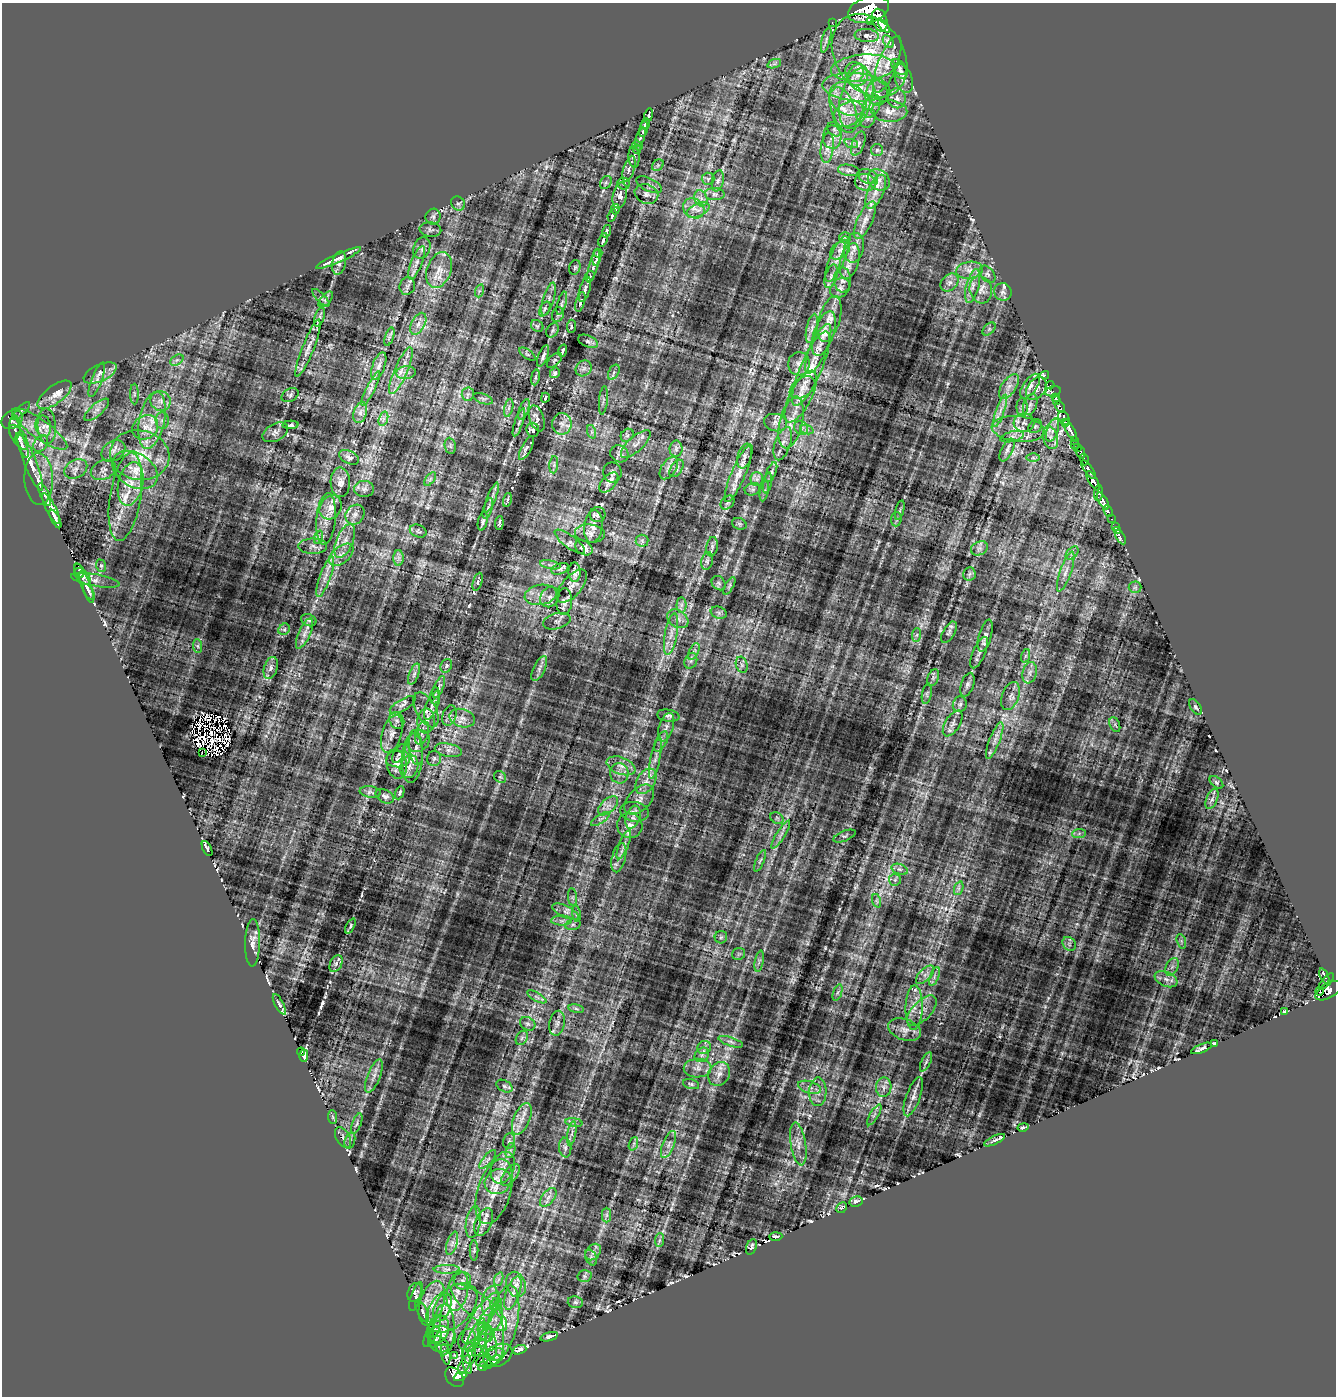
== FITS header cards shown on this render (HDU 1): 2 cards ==
NAXIS1  =                 1334
NAXIS2  =                 1394

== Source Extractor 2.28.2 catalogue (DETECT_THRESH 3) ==
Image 1334 x 1394 px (HDU 1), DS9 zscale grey, 1 PNG px = 1 image px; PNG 1338 x 1398 px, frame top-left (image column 1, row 1394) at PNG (2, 3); each listed source drawn as its Kron ellipse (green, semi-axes under 4 px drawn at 4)
Background 0.746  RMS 0.032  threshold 0.0962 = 3 sigma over >= 5 px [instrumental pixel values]
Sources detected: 645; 6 with non-positive FLUX_AUTO (blend fragments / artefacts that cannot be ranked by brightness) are neither listed nor drawn; of the other 639, the 500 brightest by FLUX_AUTO listed and drawn (139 fainter detections omitted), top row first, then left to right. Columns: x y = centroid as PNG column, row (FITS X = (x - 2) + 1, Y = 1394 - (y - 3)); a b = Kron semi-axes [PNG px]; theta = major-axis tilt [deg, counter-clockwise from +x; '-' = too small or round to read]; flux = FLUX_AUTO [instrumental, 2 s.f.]
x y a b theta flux
869 10 21 12 17 5800
880 20 11 7 -73 2600
870 21 3 2 - 140
832 23 3 2 - 15
884 26 8 4 -49 1200
867 35 12 6 -6 13
826 40 13 4 75 7
888 41 7 5 -61 7.6
869 56 45 34 -55 160
774 64 7 4 18 4.8
888 64 30 9 69 40
899 67 9 6 -49 6.9
863 68 32 13 5 70
901 71 8 6 -53 7.1
854 72 10 9 - 12
858 75 11 9 64 21
903 78 15 8 -69 15
856 87 34 14 -4 74
877 93 12 10 -81 17
856 98 31 15 75 85
897 98 10 9 - 12
848 99 20 15 -34 47
872 106 12 8 67 15
843 110 24 12 -70 44
889 111 18 10 -2 24
849 114 16 11 30 32
649 115 6 3 77 4.5
868 118 10 7 65 8.7
645 124 5 4 - 5.1
644 129 8 4 79 9.6
834 129 8 6 -45 6
640 137 10 4 69 5.5
832 137 11 9 89 14
851 143 7 4 -18 5
858 144 13 6 69 8.3
638 146 5 4 - 4.2
827 148 15 6 84 14
637 149 4 3 - 4.9
877 150 6 6 - 4.5
634 157 10 5 -86 7.4
658 165 6 5 - 4.1
629 169 13 5 73 10
849 170 11 5 -9 6.1
868 176 11 7 -22 11
708 179 6 6 - 5
879 180 12 9 -40 17
718 181 11 6 77 7.7
865 182 11 8 -12 14
606 183 7 5 54 4.5
624 184 6 5 - 6.2
649 185 14 6 -26 8.5
876 192 18 8 67 24
646 194 12 9 -22 10
715 194 10 6 -1 7.3
620 195 13 7 78 20
701 198 8 6 -69 8.9
458 203 7 6 - 6.1
694 208 11 9 -34 16
615 209 5 4 - 4.1
698 210 12 6 25 12
612 216 6 3 69 5.4
433 217 8 7 - 6.2
865 220 20 7 65 21
430 230 11 7 -6 6.5
606 231 6 3 73 6.5
845 238 6 5 - 4.8
603 240 7 3 69 5.8
422 248 11 8 71 8.5
854 248 15 9 78 18
840 250 12 7 41 12
598 253 4 3 - 5
339 258 24 3 24 17
597 258 8 4 85 8.3
837 259 24 7 67 24
850 261 18 9 76 21
339 263 12 6 79 10
417 263 18 5 69 13
593 266 17 4 74 14
575 267 7 5 74 4
439 270 18 12 69 32
969 270 13 8 8 17
988 274 10 6 -50 7.2
590 276 5 4 - 4.1
831 276 12 5 73 9.8
843 280 12 8 -88 13
950 282 10 7 44 11
407 286 9 7 68 6.1
972 286 17 6 77 15
840 288 11 8 43 12
585 289 13 5 74 13
981 290 14 11 -73 18
479 291 7 4 71 3.9
1003 292 9 8 - 8.3
321 298 11 4 -45 4.7
326 299 9 5 50 5.2
549 299 17 5 73 10
580 302 10 4 75 9
562 303 12 4 74 5.6
545 309 8 5 61 4.7
558 315 7 5 70 4.1
319 317 10 5 71 6.4
830 319 23 10 74 29
418 324 12 6 62 12
537 326 7 5 -43 4
571 326 7 4 85 4.9
812 328 15 5 78 11
989 329 8 5 45 4.8
552 330 8 5 57 4.5
824 333 23 10 71 25
389 337 9 4 71 5.1
588 341 10 5 -23 5.6
308 348 31 6 69 19
818 349 26 8 67 20
563 351 6 3 71 5.7
527 354 9 4 -36 4.2
543 356 11 4 69 6.5
177 360 7 4 33 5.2
554 360 9 5 45 4
799 364 11 11 - 15
379 366 14 6 70 11
584 368 8 7 - 8.5
811 369 40 10 67 49
401 371 25 6 66 24
614 372 8 5 62 5.6
100 373 18 8 24 17
406 373 9 6 7 8.1
555 373 5 4 - 6.8
1045 375 4 3 - 18
535 377 8 4 82 3.9
97 380 18 5 69 12
1050 385 4 3 - 17
1009 386 14 7 56 18
1030 386 14 7 56 14
802 387 14 9 35 17
371 388 19 4 63 8.6
1036 388 13 8 55 14
1053 391 8 5 11 17
134 394 10 4 -90 5.2
468 394 6 6 - 6.4
54 395 20 9 37 25
290 395 9 6 29 5.3
801 397 28 10 63 34
1055 397 3 3 - 48
545 398 5 3 - 5.5
483 399 10 5 -18 5.9
603 400 14 4 85 6.4
160 401 10 9 - 16
1057 401 3 3 - 21
1030 405 11 6 69 8.9
1022 407 9 5 89 5.3
1060 407 6 3 -60 81
509 408 9 3 77 5.1
524 409 11 4 70 5.5
97 410 15 6 41 13
21 411 12 4 45 5
1000 411 17 4 71 15
360 413 11 6 74 11
537 418 13 7 -71 11
1064 418 7 5 -67 960
383 419 7 4 71 6.8
12 420 11 8 33 9.6
152 420 29 12 78 60
162 420 8 6 -89 8.2
519 422 15 4 71 7
791 422 26 11 76 32
1065 422 3 2 - 70
775 423 12 8 -13 10
1024 423 10 9 - 11
562 424 11 9 -89 14
291 425 8 4 2 4.7
43 426 10 8 -80 13
47 426 18 9 -87 16
1035 426 7 6 - 5
15 427 12 5 -90 8.4
145 427 14 11 37 24
801 428 7 6 - 7.8
40 429 33 9 -35 40
1018 429 26 12 -6 45
533 430 7 6 - 8.1
807 430 7 4 -18 5.2
1052 430 12 5 72 12
1070 430 11 3 -61 1400
275 432 14 8 28 9.9
592 432 7 4 -71 4
627 435 7 6 - 5.3
19 437 14 6 -55 11
1012 437 12 5 13 8.2
1050 438 12 7 -74 15
1075 440 3 2 - 23
41 444 9 6 53 6.6
636 444 19 7 42 15
783 444 17 7 71 14
22 445 13 4 -67 6.8
1074 445 4 2 - 19
450 446 8 5 -82 5
1078 447 3 3 - 120
526 448 13 5 62 8.4
676 449 8 6 89 6.3
1007 450 12 5 62 8.4
113 451 13 9 37 15
1081 453 6 3 -79 440
619 454 9 8 - 8.1
140 455 30 24 -11 100
745 456 13 6 75 8.7
349 457 11 6 -26 6.5
1033 458 6 4 -1 4.4
1084 460 6 3 -72 1500
30 462 31 6 -68 31
554 465 9 3 85 4.1
669 468 12 7 56 9.7
677 468 9 5 58 4.8
76 469 12 9 29 14
103 470 13 9 25 12
135 470 24 17 -31 55
1088 470 11 4 -55 570
612 472 10 9 - 9.4
771 472 10 4 67 7
739 473 31 7 67 26
39 479 26 14 -88 34
430 479 8 4 53 4.4
757 479 7 6 - 6.6
1093 481 11 4 -60 2100
340 482 15 9 -88 16
609 482 12 6 48 11
767 483 10 4 79 6
131 484 22 12 77 47
364 489 10 8 0 9
752 489 8 6 19 6
764 491 10 3 79 4.5
1098 493 8 3 85 480
45 494 12 4 -66 6.9
125 497 45 15 81 82
492 498 16 4 68 7.7
507 500 7 3 75 4.5
1103 501 9 4 -58 1500
727 502 8 6 48 5
331 507 13 10 54 18
488 508 11 4 72 5.4
51 509 17 5 -63 22
900 510 10 4 74 4.2
1108 511 6 3 -64 280
355 515 10 9 - 12
598 515 8 7 - 6.4
55 519 10 3 -64 8.2
326 519 26 9 85 29
896 519 7 5 84 4.5
1112 519 3 2 - 23
483 521 9 4 77 5.8
499 523 7 3 85 4.8
739 524 7 5 -21 4
593 526 16 9 83 18
1115 527 3 3 - 66
418 531 8 6 -23 5.1
1117 531 3 3 - 50
590 533 15 9 -4 14
319 537 7 4 71 4.3
1121 537 7 3 -59 38
345 541 18 8 67 23
642 541 6 6 - 4.8
570 542 18 6 -37 7.9
313 546 14 7 0 9.4
712 547 10 5 81 6.2
584 548 9 6 -34 10
979 548 9 6 25 7.6
1072 553 8 4 47 5.9
341 555 14 8 40 18
399 558 8 5 90 7.4
707 561 9 5 80 6.7
550 565 10 3 -11 5.6
101 566 6 5 - 4
560 569 9 5 21 5.5
79 571 7 3 -69 7.1
575 572 10 6 -89 11
1066 572 21 5 71 18
969 574 7 6 - 5
82 576 10 6 -45 10
325 577 21 5 70 18
95 580 24 6 -10 11
478 582 9 4 74 6.5
719 583 8 6 -47 5.8
572 586 20 9 49 17
729 586 10 4 60 4.6
87 587 17 4 -69 11
1135 587 6 6 - 4.7
89 592 9 4 -60 6
541 595 16 10 10 22
550 597 11 9 52 11
564 602 13 7 87 10
681 605 7 5 90 7.1
719 613 8 6 -19 5.7
678 619 11 8 -34 13
309 620 8 6 -21 5.5
557 621 14 7 15 10
284 629 6 5 - 4
949 632 12 6 59 6.9
304 633 16 6 66 15
671 634 21 6 80 21
917 635 7 4 87 4.3
985 636 16 6 74 10
198 646 7 4 -88 4.5
694 651 9 4 63 6.1
979 653 17 6 67 10
1025 656 7 4 71 4.5
691 661 8 6 68 6.3
742 665 8 5 -73 6
446 666 7 5 65 5.8
271 668 11 6 72 8.9
539 668 13 5 65 9.1
1030 673 11 7 77 12
414 674 11 5 69 7.7
933 678 9 5 67 5.4
967 685 12 6 72 7.4
439 687 12 4 67 6.6
927 694 10 5 80 5
435 696 8 4 83 5.2
1010 696 14 8 70 13
960 704 8 7 - 6.4
403 705 14 5 30 8.6
432 706 15 6 67 13
1195 707 8 5 -57 4.8
426 710 19 10 -61 20
449 716 10 6 72 8.7
668 716 11 6 -8 6.8
462 718 13 9 -17 17
397 721 9 7 -58 8.8
426 721 12 9 89 16
953 723 14 7 58 11
1115 724 8 5 -66 4.2
666 727 15 7 72 12
422 733 12 6 72 11
392 734 20 10 74 21
419 741 12 10 38 13
661 741 11 5 62 7.2
995 741 19 5 68 16
416 748 18 7 -83 14
448 750 14 6 -12 12
202 753 3 3 - 150
399 754 10 5 62 6.3
412 758 25 10 86 33
434 758 7 7 - 5.8
655 758 21 5 78 14
398 759 12 8 3 11
397 764 15 10 -79 17
621 766 15 8 -21 18
409 767 12 8 72 16
619 773 10 9 - 14
500 777 6 5 - 4
646 781 14 9 59 19
1216 782 8 5 -39 4.2
370 792 10 5 -8 5.6
400 793 7 4 67 5.3
385 796 10 6 -28 7.5
1212 799 10 5 67 7
639 800 18 11 45 20
608 806 12 7 41 13
634 812 14 9 -8 14
633 817 12 7 70 12
777 818 7 5 -35 4.2
600 819 10 4 33 6.4
630 826 13 12 - 20
1079 833 7 4 2 5.2
781 835 16 4 58 10
844 836 11 5 23 4.6
624 845 15 5 68 11
207 848 8 3 -62 4.6
619 858 15 7 76 13
760 861 11 3 66 4.6
900 869 8 5 -19 6.3
895 880 6 6 - 4.7
959 888 7 4 71 4.5
573 897 9 4 -82 4.9
877 901 7 4 -71 4
565 912 14 5 -27 12
576 914 8 4 -82 4.5
562 921 10 5 0 8.8
573 924 8 5 16 5.8
350 926 8 4 63 5
721 937 6 6 - 4.7
1181 941 7 4 -71 5.5
253 943 23 7 89 17
1069 944 7 6 - 6.1
739 954 6 6 - 5
759 961 11 3 79 5.3
336 964 9 6 64 7.1
1172 967 9 6 64 10
925 975 11 5 45 10
934 976 10 3 69 5.4
1324 976 8 3 -66 280
1166 979 12 7 -23 16
1326 982 10 3 48 210
1320 991 4 2 - 110
1328 991 14 7 30 1100
837 992 8 4 71 4.5
537 997 11 3 -30 4.8
279 1004 11 3 -62 4.3
914 1008 22 8 89 28
576 1009 8 4 -9 4
922 1011 19 9 46 21
1285 1011 4 3 - 4.3
557 1023 12 7 79 11
528 1024 8 6 -31 6.1
904 1030 17 10 -20 20
522 1038 8 5 60 5.2
731 1042 13 4 -19 6.9
1214 1043 4 3 - 4.2
704 1047 7 6 - 6.5
1202 1048 11 3 22 7.2
301 1052 4 3 - 40
702 1055 8 6 47 7.5
304 1056 6 4 88 23
926 1062 10 4 64 6.2
698 1068 14 9 0 16
719 1074 12 10 57 16
374 1076 17 6 68 14
691 1084 8 5 -16 4.4
504 1086 8 5 -27 5.9
810 1087 12 6 -17 9.6
884 1087 9 7 88 9.7
818 1092 14 8 89 15
913 1097 21 7 70 14
874 1115 12 3 58 4.8
333 1117 7 4 -88 3.9
522 1119 17 8 68 22
574 1122 8 4 -8 5.4
357 1124 10 4 68 5.2
1023 1127 5 3 - 4.1
572 1133 12 3 80 7.8
343 1138 11 6 -60 7.9
350 1140 8 5 72 5.5
995 1140 11 4 25 5.1
509 1141 8 6 75 6.3
633 1144 7 4 70 4.5
798 1144 22 7 -81 19
668 1145 14 5 68 12
565 1148 10 6 -83 7.6
510 1150 8 4 72 5.9
488 1159 12 4 50 7.6
503 1168 16 11 67 28
510 1175 13 6 53 12
498 1182 14 12 33 29
494 1192 33 16 73 60
548 1197 11 6 52 8.6
856 1201 7 5 11 8.1
842 1208 6 5 - 5.5
607 1215 7 4 90 5.9
473 1222 16 7 80 12
484 1222 14 8 66 14
776 1236 7 3 2 5
659 1240 7 4 88 4.5
452 1243 12 5 72 9.4
751 1247 8 5 68 6.4
474 1250 10 4 90 4.2
593 1252 9 6 51 8
591 1258 8 5 -64 5.7
447 1269 13 4 0 8
584 1276 7 6 - 6.3
499 1279 7 4 70 5
462 1281 9 8 - 10
516 1284 13 9 -70 19
457 1291 20 10 77 35
415 1292 9 7 70 5.6
513 1293 17 6 70 21
416 1297 15 5 73 6.5
490 1301 15 8 79 22
575 1302 8 5 -14 5.1
432 1303 23 12 73 40
496 1304 7 5 45 5.4
442 1307 15 8 68 18
479 1307 34 12 -39 64
452 1308 30 18 42 85
422 1311 12 5 -64 7.5
481 1318 30 9 56 50
490 1320 17 10 56 32
503 1323 38 14 77 98
438 1329 14 10 68 19
444 1330 25 10 89 36
432 1331 17 5 65 9.9
486 1332 10 7 -65 13
475 1335 18 5 64 19
442 1336 14 9 -16 16
549 1337 9 3 17 8.3
435 1338 10 6 79 8.1
483 1338 11 6 52 9.7
467 1339 11 8 63 12
495 1339 26 9 89 47
488 1342 18 8 -77 27
438 1344 11 7 -25 9.1
480 1348 10 3 52 4.4
519 1350 7 4 20 11
446 1354 10 4 -78 7.1
469 1354 10 6 -90 7.8
498 1355 15 10 28 21
455 1356 4 3 - 5.9
491 1358 15 7 25 15
467 1362 12 4 -78 6.2
492 1362 10 4 37 4.8
464 1365 10 5 62 7.2
483 1366 5 3 - 7.8
460 1376 6 3 24 65
454 1377 11 8 -46 390
At the frame edge (FLAGS 8, measured only in part): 1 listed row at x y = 869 10
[139 fainter detections neither listed nor drawn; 6 non-positive-flux detections neither listed nor drawn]